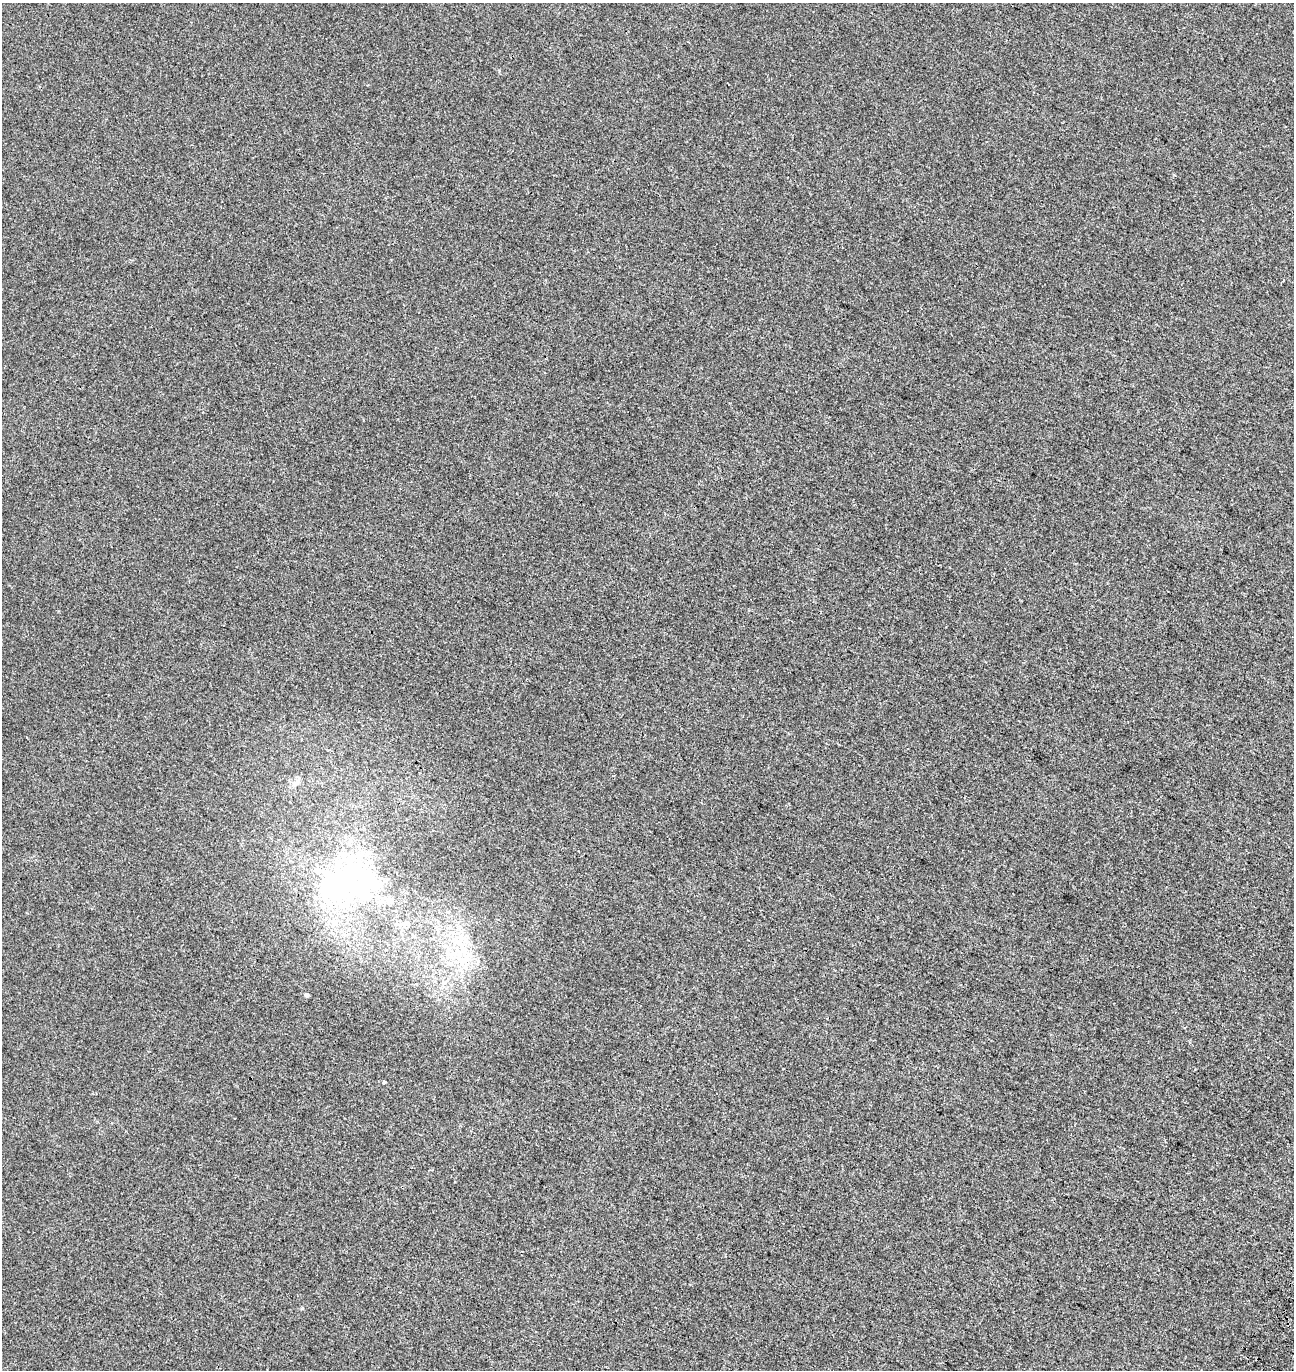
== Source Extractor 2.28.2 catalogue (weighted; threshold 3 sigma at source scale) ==
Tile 6 of 4 x 4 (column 2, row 2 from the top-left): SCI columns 1619-2910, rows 2882-4249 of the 5884 x 5755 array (HDU 1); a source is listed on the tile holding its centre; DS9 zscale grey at full resolution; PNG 1296 x 1372 px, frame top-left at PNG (2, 3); no overlay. Shown black and unused: <1% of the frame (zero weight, under 3 of 4 exposures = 9% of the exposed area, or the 3 px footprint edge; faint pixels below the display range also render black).
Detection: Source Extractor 2.28.2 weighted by HDU 2 'WHT'; one run over the whole footprint, this tile lists its part. Background 8.24e-04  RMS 0.0037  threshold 0.0166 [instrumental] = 3 sigma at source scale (4.5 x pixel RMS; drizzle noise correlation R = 1.50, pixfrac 1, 0.0396/0.0396 arcsec/px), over >= 5 px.
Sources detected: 10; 2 inside a brighter object's white glare — not listed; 1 inside a brighter listed object's ellipse — not listed separately; the other 7 listed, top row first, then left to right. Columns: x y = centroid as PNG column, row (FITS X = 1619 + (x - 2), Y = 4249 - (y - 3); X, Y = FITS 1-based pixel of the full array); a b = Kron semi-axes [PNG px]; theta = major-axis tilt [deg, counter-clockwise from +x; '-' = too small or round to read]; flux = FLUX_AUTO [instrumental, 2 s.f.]
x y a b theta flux
296 783 7 4 18 0.83
362 881 126 48 5 68
463 939 21 10 -14 5.5
461 960 24 5 -29 3.9
416 984 3 3 - 0.96
306 995 5 4 - 0.92
384 1082 3 3 - 0.54